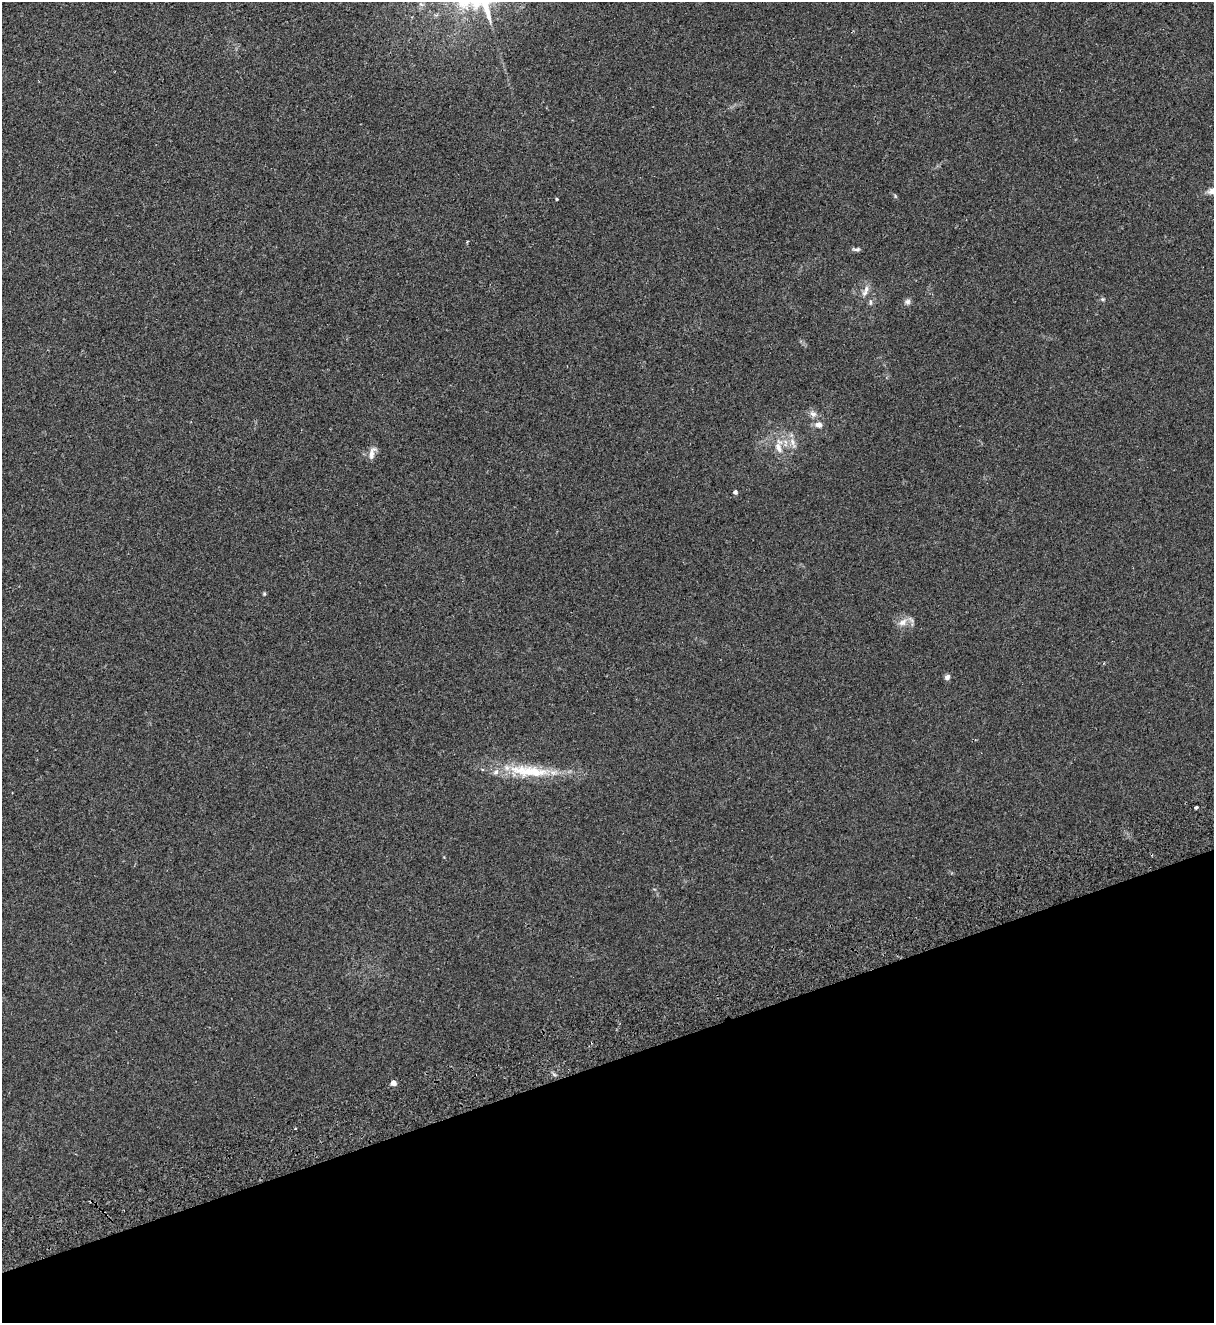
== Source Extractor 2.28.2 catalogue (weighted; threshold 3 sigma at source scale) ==
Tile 14 of 4 x 4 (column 2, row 4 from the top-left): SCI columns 1386-2597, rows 59-1379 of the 5314 x 5399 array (HDU 1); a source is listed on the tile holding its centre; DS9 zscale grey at full resolution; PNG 1216 x 1325 px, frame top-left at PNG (2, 2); no overlay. Shown black and unused: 20% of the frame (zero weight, under 2 of 3 exposures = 3% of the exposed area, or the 3 px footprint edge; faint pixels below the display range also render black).
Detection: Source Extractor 2.28.2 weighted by HDU 2 'WHT'; one run over the whole footprint, this tile lists its part. Background 0.0624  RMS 0.007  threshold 0.0316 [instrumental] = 3 sigma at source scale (4.5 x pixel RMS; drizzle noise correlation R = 1.50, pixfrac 1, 0.05/0.05 arcsec/px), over >= 5 px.
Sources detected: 19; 1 inside a brighter listed object's ellipse — not listed separately; the other 18 listed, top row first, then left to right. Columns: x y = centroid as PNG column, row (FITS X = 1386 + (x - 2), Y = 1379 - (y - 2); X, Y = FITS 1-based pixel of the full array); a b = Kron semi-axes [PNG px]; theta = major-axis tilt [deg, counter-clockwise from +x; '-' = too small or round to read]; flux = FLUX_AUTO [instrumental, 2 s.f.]
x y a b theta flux
556 199 3 3 - 1
856 249 12 5 0 1.8
866 289 12 6 73 3.4
1102 299 6 5 - 0.97
870 302 9 4 -86 1.3
907 302 8 7 - 2.1
813 414 11 8 -27 3.2
819 425 10 9 - 3.6
792 442 16 5 -65 3.9
778 447 17 8 -65 6.7
372 453 19 7 75 4.2
735 492 5 5 - 1.3
264 594 5 4 - 0.78
903 622 14 9 29 5.5
947 677 7 6 - 2.2
529 771 63 15 -5 34
1196 808 3 3 - 2.9
393 1083 5 4 - 4.8